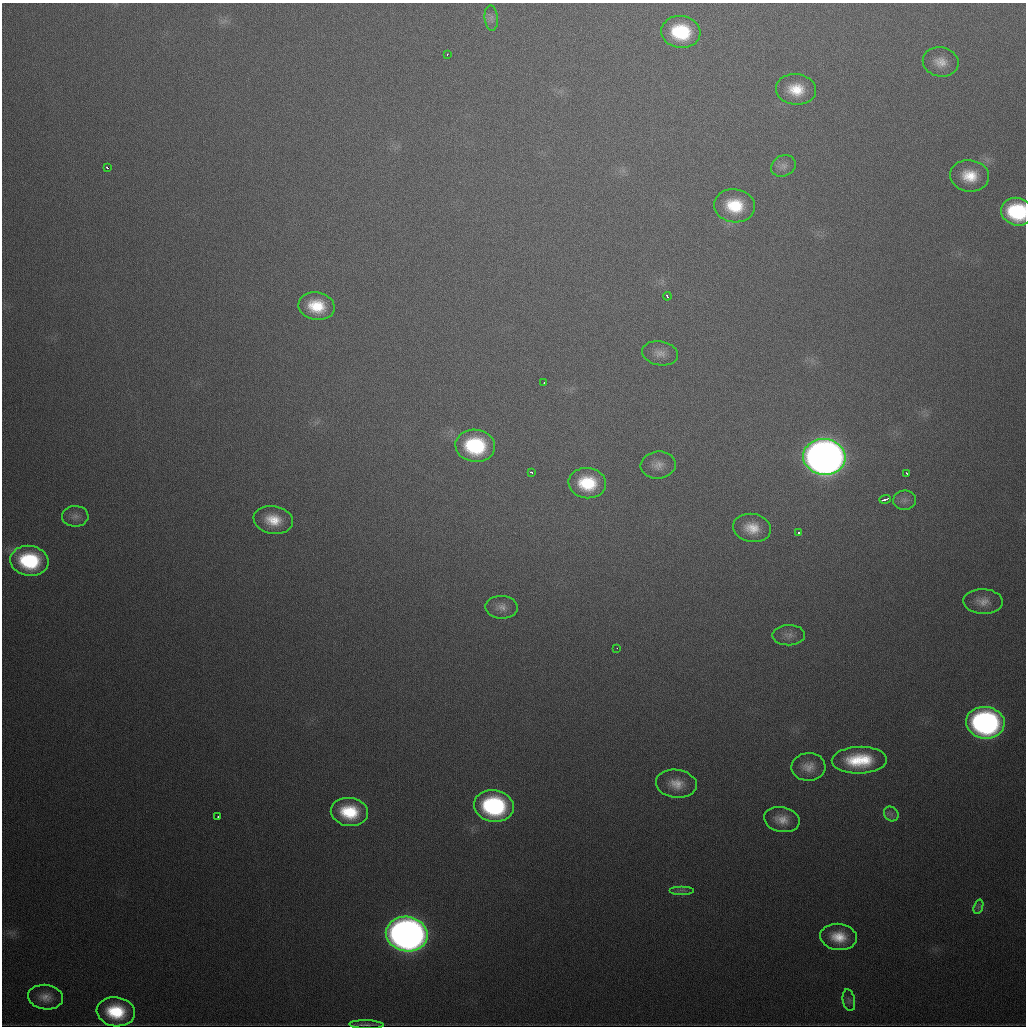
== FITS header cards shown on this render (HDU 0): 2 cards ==
NAXIS1  =                 1024
NAXIS2  =                 1024

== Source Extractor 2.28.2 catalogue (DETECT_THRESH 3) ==
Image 1024 x 1024 px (HDU 0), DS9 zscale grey, 1 PNG px = 1 image px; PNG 1028 x 1028 px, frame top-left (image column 1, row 1024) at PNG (2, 3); each listed source drawn as its Kron ellipse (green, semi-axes under 4 px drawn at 4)
Background 549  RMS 18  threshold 55.1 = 3 sigma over >= 5 px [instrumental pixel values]
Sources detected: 48; all 48 listed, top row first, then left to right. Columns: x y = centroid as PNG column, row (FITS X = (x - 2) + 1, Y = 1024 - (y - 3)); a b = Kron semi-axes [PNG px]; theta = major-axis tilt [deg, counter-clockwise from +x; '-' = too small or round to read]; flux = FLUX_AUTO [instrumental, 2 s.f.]
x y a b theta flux
491 18 12 6 -85 5.9e+03
681 32 20 16 -7 8.2e+04
447 55 3 2 - 2.3e+03
941 62 18 14 -11 1.7e+04
796 89 20 15 -6 3.4e+04
783 166 13 10 26 8.1e+03
107 167 3 2 - 5.2e+03
970 176 19 15 -7 3.4e+04
735 206 20 16 -8 5.3e+04
1017 212 16 14 -14 9.9e+04
667 296 4 2 - 2.4e+03
316 306 18 14 -10 4.3e+04
660 353 18 12 -9 1.2e+04
544 383 3 2 - 2.2e+03
475 446 20 16 -7 1.1e+05
824 457 21 18 -6 1.8e+06
658 465 17 13 6 1.3e+04
531 472 3 3 - 4.2e+03
907 474 3 2 - 2.4e+03
587 483 19 15 -6 6.1e+04
885 499 6 3 18 6.3e+03
905 500 11 9 8 8.1e+03
75 516 13 10 2 8.8e+03
273 520 20 14 -10 3.0e+04
752 528 19 14 -9 2.5e+04
799 533 3 3 - 2.4e+03
29 561 19 15 -8 1.0e+05
983 601 20 12 -2 1.5e+04
502 607 16 11 -2 1.1e+04
789 635 16 10 1 9.7e+03
617 648 2 2 - 2.2e+03
985 723 19 16 -8 4.2e+05
859 760 27 13 2 6.4e+04
808 767 17 14 1 1.6e+04
676 784 20 14 -8 2.1e+04
494 806 20 16 -9 1.9e+05
349 812 18 14 -7 5.9e+04
891 814 8 6 -46 4.6e+03
218 817 3 2 - 1.7e+03
782 819 18 12 -12 1.7e+04
682 890 12 2 0 3.0e+03
978 907 7 4 71 3.2e+03
407 934 21 17 -9 1.4e+06
838 937 18 13 -7 2.9e+04
45 997 17 12 -8 1.5e+04
849 1000 11 6 -78 4.2e+03
116 1012 19 14 -8 6.8e+04
367 1025 17 4 -2 4.6e+03
At the frame edge (FLAGS 8, measured only in part): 1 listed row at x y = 1017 212